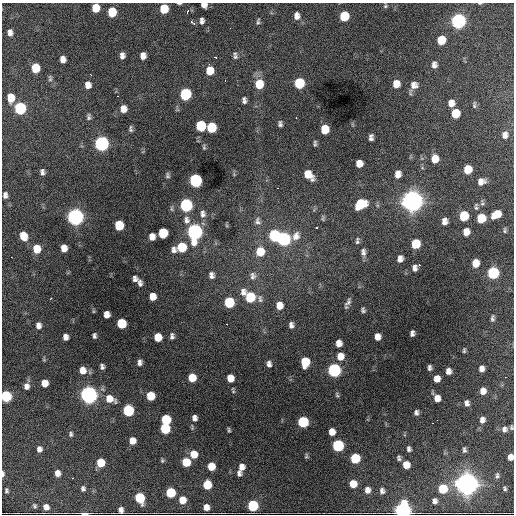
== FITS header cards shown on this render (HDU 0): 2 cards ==
NAXIS1  =                  512 / Axis length
NAXIS2  =                  512 / Axis length

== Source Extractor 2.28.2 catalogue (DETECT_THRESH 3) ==
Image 512 x 512 px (HDU 0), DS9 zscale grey, 1 PNG px = 1 image px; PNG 516 x 516 px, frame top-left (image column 1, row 512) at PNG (2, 3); no overlay
Background 3640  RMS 60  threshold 179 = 3 sigma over >= 5 px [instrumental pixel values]
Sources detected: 208; all 208 listed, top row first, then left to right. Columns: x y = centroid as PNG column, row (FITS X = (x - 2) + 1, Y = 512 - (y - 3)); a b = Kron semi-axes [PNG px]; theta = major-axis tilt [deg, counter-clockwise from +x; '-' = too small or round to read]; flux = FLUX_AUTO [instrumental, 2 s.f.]
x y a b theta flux
179 3 6 2 0 6.9e+03
480 3 4 2 - 3.1e+03
204 5 6 5 - 2.3e+04
385 6 6 5 - 6.4e+03
95 8 7 6 - 8.3e+04
164 9 7 6 - 1.0e+05
112 12 7 6 - 1.2e+05
187 12 6 3 68 1.1e+04
297 16 8 6 87 2.3e+04
344 16 7 6 - 1.4e+05
202 21 7 4 89 1.4e+04
458 21 8 7 - 1.2e+06
258 22 8 4 81 7.7e+03
193 23 6 3 -41 2.2e+04
230 28 3 2 - 3.7e+03
10 32 6 5 - 1.9e+04
441 40 7 6 - 8.6e+04
122 55 7 5 89 1.9e+04
143 56 7 5 88 2.7e+04
215 57 4 2 - 5.7e+03
235 57 7 6 - 1.1e+04
63 59 6 5 - 2.7e+04
434 65 7 5 89 1.8e+04
35 68 7 6 - 1.1e+05
210 70 8 6 -87 7.0e+04
90 74 3 2 - 3.7e+03
50 78 10 6 -90 1.1e+04
299 83 8 6 85 2.3e+05
259 84 9 8 - 8.8e+04
396 84 7 6 - 4.4e+04
88 85 8 7 - 3.0e+04
414 85 10 9 - 2.7e+04
185 94 8 7 - 3.6e+05
11 98 8 6 -89 7.3e+04
244 100 6 4 -88 1.3e+04
451 103 7 6 - 2.9e+04
474 105 9 4 89 7.6e+03
20 108 7 6 - 4.6e+05
123 109 8 6 90 3.3e+04
455 113 7 6 - 1.0e+05
89 117 8 5 -90 1.1e+04
296 117 2 2 - 3.1e+03
280 124 7 5 -83 1.1e+04
201 126 7 6 - 2.1e+05
211 127 7 6 - 1.5e+05
131 129 8 4 -84 8.4e+03
325 129 7 6 - 9.0e+04
505 135 10 8 80 2.4e+04
371 137 6 4 89 1.4e+04
101 143 8 7 - 1.1e+06
315 143 6 3 90 7.4e+03
204 147 7 4 -78 6.1e+03
435 159 8 6 89 5.0e+04
359 164 7 6 - 3.7e+04
468 169 7 6 - 8.6e+04
42 172 7 4 -78 1.3e+04
398 174 7 6 - 2.8e+04
168 175 8 5 -84 8.2e+03
308 175 10 6 -49 6.4e+04
195 180 8 6 -84 5.9e+05
481 182 9 7 26 2.8e+04
277 188 2 2 - 2.3e+03
5 195 7 5 -89 1.5e+04
412 201 9 9 - 3.5e+06
361 204 10 7 33 1.4e+05
186 205 8 7 - 6.3e+05
476 207 11 6 -89 1.1e+04
203 214 11 7 -88 2.1e+04
496 214 9 6 36 6.2e+04
464 216 7 6 - 1.4e+05
75 217 8 7 - 1.8e+06
323 218 8 4 83 6.7e+03
481 218 7 6 - 1.1e+05
187 220 11 7 -85 2.4e+04
257 221 11 8 -72 1.8e+04
444 221 7 5 84 2.2e+04
119 225 7 6 - 1.3e+05
226 225 6 4 -71 4.4e+03
316 228 3 3 - 1.7e+04
505 230 7 4 89 6.9e+03
194 232 9 7 90 1.4e+06
466 232 7 6 - 3.9e+04
163 233 7 6 - 1.8e+05
274 235 8 7 - 4.0e+05
23 236 8 6 -70 6.8e+04
152 237 7 5 85 3.1e+04
284 239 9 8 - 7.7e+05
357 241 9 5 85 9.4e+03
415 244 7 6 - 1.3e+05
182 247 8 7 - 1.4e+05
64 248 7 5 -85 3.6e+04
36 249 8 6 -84 7.6e+04
174 250 8 7 - 1.7e+04
260 252 9 8 - 8.2e+04
363 252 11 6 -81 1.7e+04
11 257 2 2 - 2.4e+03
400 259 7 5 82 2.2e+04
475 263 7 6 - 5.5e+04
420 265 3 3 - 9.9e+03
415 268 7 5 78 1.5e+04
493 273 7 7 - 4.0e+05
211 275 9 7 -85 1.9e+04
253 276 12 8 -90 2.0e+04
135 279 6 5 - 1.4e+04
140 283 7 5 -82 1.3e+04
243 292 11 9 -83 2.6e+04
152 296 7 6 - 4.6e+04
250 297 8 7 - 1.9e+05
51 298 3 2 - 2.9e+03
260 299 12 6 -77 1.4e+04
229 302 7 6 - 2.1e+05
348 302 11 5 55 1.5e+04
279 305 8 6 -89 4.2e+04
363 310 5 4 - 8.4e+03
93 311 6 3 -71 4.4e+03
107 314 6 5 - 2.7e+04
492 318 9 5 86 1.1e+04
121 323 7 6 - 1.7e+05
227 324 2 2 - 3.3e+03
38 325 7 5 -81 1.9e+04
291 325 6 4 -89 1.4e+04
412 333 6 4 83 1.3e+04
94 336 5 4 - 9.7e+03
172 336 7 5 -88 1.2e+04
65 337 6 5 - 2.1e+04
158 337 7 6 - 6.9e+04
377 337 6 5 - 2.8e+04
339 343 6 5 - 2.9e+04
464 350 6 3 83 6.2e+03
340 356 8 7 - 4.7e+04
44 360 6 3 -19 4.2e+03
140 362 6 4 85 1.4e+04
305 362 8 6 89 1.3e+05
269 364 7 5 -80 1.5e+04
102 367 5 4 - 1.1e+04
430 368 6 4 -90 1.1e+04
481 369 6 5 - 2.1e+04
83 370 8 7 - 3.8e+04
334 370 7 7 - 7.1e+05
448 371 6 5 - 2.2e+04
505 377 2 2 - 5.4e+03
192 378 7 6 - 7.7e+04
230 378 7 6 - 4.8e+04
437 379 6 5 - 3.5e+04
45 383 6 6 - 4.4e+04
26 386 8 7 - 2.0e+04
483 391 7 6 - 3.0e+04
89 395 8 7 - 2.1e+06
337 395 8 5 -70 6.4e+03
6 396 7 6 - 3.3e+05
150 396 7 6 - 9.9e+04
437 398 7 6 - 3.2e+04
110 399 12 9 -27 5.6e+04
467 403 7 5 -84 1.6e+04
128 410 7 6 - 3.3e+05
416 413 6 4 87 1.2e+04
194 418 7 5 -78 1.7e+04
166 420 7 6 - 1.9e+05
482 420 7 6 - 2.0e+04
303 422 7 6 - 2.9e+05
432 423 3 2 - 5.5e+03
511 427 6 4 -88 5.9e+03
165 428 7 6 - 2.0e+05
504 429 8 7 - 1.5e+04
229 430 5 3 - 5.4e+03
332 432 6 5 - 3.6e+04
71 434 7 5 -89 8.5e+03
132 441 6 6 - 3.8e+04
338 445 7 6 - 4.2e+05
39 449 7 6 - 1.9e+04
409 449 6 4 -80 1.1e+04
464 450 7 4 -89 9.2e+03
194 454 7 7 - 5.8e+04
306 456 7 4 77 5.9e+03
510 457 6 5 - 2.5e+04
355 458 7 6 - 1.9e+05
399 458 6 4 -71 8.6e+03
162 460 6 5 - 6.2e+03
186 462 6 6 - 1.1e+05
101 463 6 6 - 1.1e+05
406 465 6 6 - 5.1e+04
211 466 6 6 - 7.3e+04
242 467 8 5 85 2.7e+04
57 473 6 5 - 2.7e+04
3 474 6 3 89 9.9e+03
239 474 6 4 -79 1.2e+04
497 476 7 4 81 8.3e+03
72 478 3 2 - 7.5e+03
353 484 6 6 - 6.6e+04
467 484 9 9 - 3.3e+06
207 485 7 6 - 1.1e+05
83 488 7 6 - 1.1e+04
443 489 7 6 - 1.4e+05
505 489 4 3 - 6.2e+03
6 490 6 4 -82 7.2e+03
367 490 6 5 - 2.3e+04
382 491 7 5 -86 1.3e+04
170 493 7 6 - 1.8e+05
140 498 7 6 - 1.8e+05
182 500 7 6 - 5.4e+04
435 501 5 4 - 1.3e+04
35 506 5 4 - 7.0e+03
253 506 7 6 - 3.2e+05
46 507 7 6 - 2.6e+04
206 507 6 6 - 2.8e+04
121 510 6 5 - 1.6e+04
403 511 7 7 - 1.9e+06
84 513 6 3 -1 1.8e+04
At the frame edge (FLAGS 8, measured only in part): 10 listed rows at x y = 179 3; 480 3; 204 5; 95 8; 6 396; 511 427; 510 457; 3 474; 403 511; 84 513